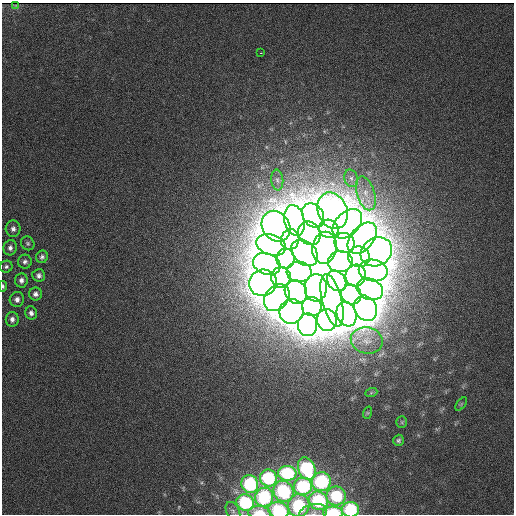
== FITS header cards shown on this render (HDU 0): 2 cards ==
NAXIS1  = 512
NAXIS2  = 512

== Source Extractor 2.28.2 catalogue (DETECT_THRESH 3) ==
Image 512 x 512 px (HDU 0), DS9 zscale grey, 1 PNG px = 1 image px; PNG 516 x 516 px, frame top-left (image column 1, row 512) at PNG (2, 3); each listed source drawn as its Kron ellipse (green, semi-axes under 4 px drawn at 4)
Background 34100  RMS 5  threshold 15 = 3 sigma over >= 5 px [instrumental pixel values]
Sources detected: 78; all 78 listed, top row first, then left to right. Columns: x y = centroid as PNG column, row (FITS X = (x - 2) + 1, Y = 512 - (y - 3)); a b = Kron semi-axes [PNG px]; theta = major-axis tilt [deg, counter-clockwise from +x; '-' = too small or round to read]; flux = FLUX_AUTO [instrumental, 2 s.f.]
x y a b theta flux
16 5 4 2 - 350
261 53 2 2 - 1100
351 178 9 6 -75 1500
277 180 10 6 -84 1500
366 193 17 9 -73 4100
333 211 19 14 -67 360000
313 216 13 10 -56 360000
294 220 16 10 -78 360000
347 224 17 11 45 360000
276 226 16 13 -57 360000
13 229 8 7 - 1400
329 229 10 9 - 350000
309 233 12 10 -56 350000
362 238 18 11 49 230000
290 239 10 9 - 350000
28 243 7 6 - 750
344 243 10 9 - 320000
271 245 15 10 -18 350000
10 248 8 6 75 1300
325 248 16 12 80 270000
376 252 16 14 32 290000
305 253 15 11 -44 270000
42 257 6 6 - 900
359 257 11 10 - 330000
286 259 10 9 - 330000
25 262 7 7 - 1100
340 262 12 10 11 240000
267 264 14 10 -20 350000
6 267 6 6 - 760
373 271 14 11 -11 370000
299 272 12 10 -2 260000
39 275 6 6 - 1200
356 276 11 10 - 360000
281 277 10 9 - 350000
21 280 7 6 - 1200
337 281 11 8 -51 270000
263 283 14 13 - 370000
3 286 5 3 - 640
316 288 14 11 87 260000
370 289 14 10 -23 390000
296 292 12 10 -55 350000
35 294 6 6 - 1300
351 294 10 9 - 390000
277 298 15 11 52 380000
17 299 7 7 - 1500
332 300 27 10 -76 420000
312 307 10 9 - 390000
365 308 13 11 -59 380000
292 311 12 12 - 360000
31 313 7 5 -74 1300
347 314 12 9 -69 370000
12 319 7 6 - 1500
327 320 11 10 - 360000
307 325 11 9 85 370000
367 340 16 13 -13 4500
371 393 6 4 19 380
461 404 7 4 53 470
367 413 6 4 71 380
402 422 6 5 - 520
398 440 6 5 - 700
307 469 11 8 -69 34000
287 473 9 7 -3 34000
268 478 8 8 - 33000
321 482 9 9 - 33000
250 484 9 8 - 32000
303 486 9 8 - 34000
283 491 11 9 -56 33000
336 496 9 9 - 21000
264 497 9 9 - 35000
318 501 10 9 - 32000
245 503 9 8 - 34000
299 505 11 11 - 24000
278 510 10 8 -14 23000
350 510 8 7 - 26000
233 511 10 6 -60 1100
259 513 11 6 -4 6500
313 513 14 8 12 1900
333 513 10 6 -1 16000
At the frame edge (FLAGS 8, measured only in part): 8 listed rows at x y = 3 286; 299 505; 278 510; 350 510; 233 511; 259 513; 313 513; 333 513